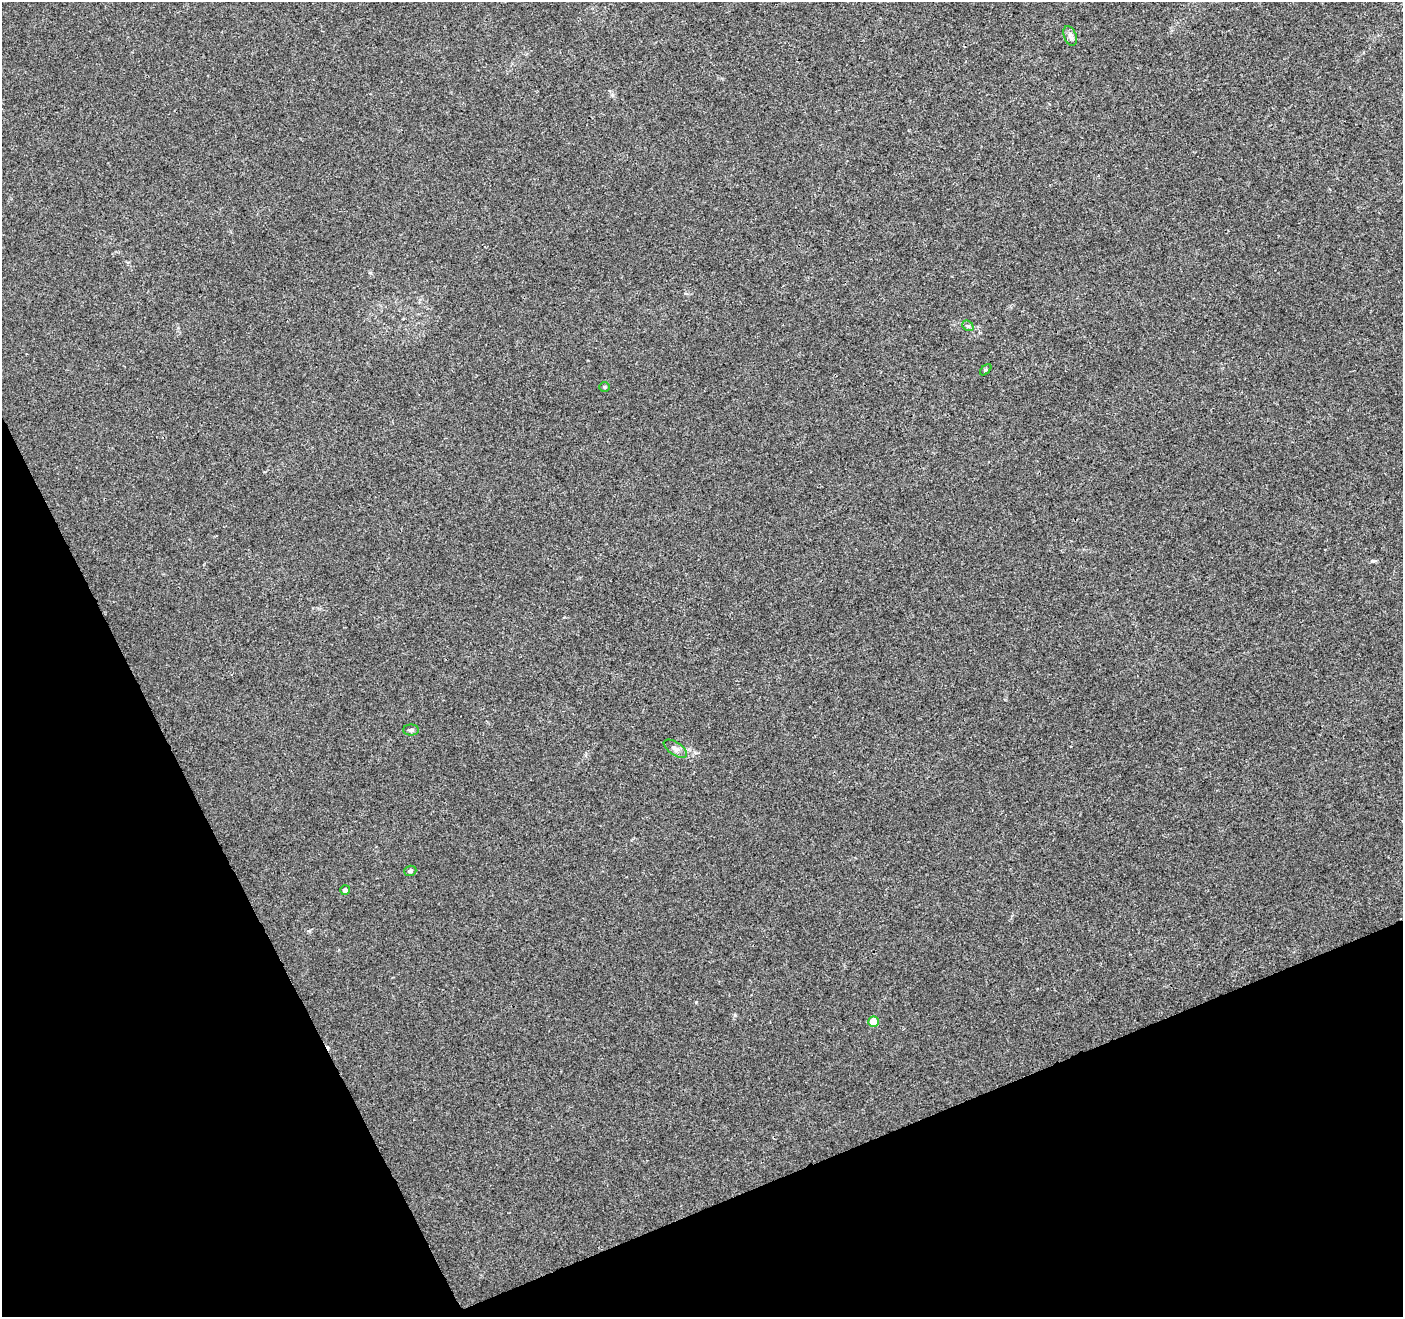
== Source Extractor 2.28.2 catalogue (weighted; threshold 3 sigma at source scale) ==
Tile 14 of 4 x 4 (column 2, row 4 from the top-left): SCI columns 1457-2857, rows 171-1485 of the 5711 x 5544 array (HDU 1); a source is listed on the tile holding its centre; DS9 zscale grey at full resolution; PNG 1405 x 1319 px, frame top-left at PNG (2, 2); each listed source drawn as its Kron ellipse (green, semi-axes under 4 px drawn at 4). Shown black and unused: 22% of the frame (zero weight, under 3 of 4 exposures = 5% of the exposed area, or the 3 px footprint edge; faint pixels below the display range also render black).
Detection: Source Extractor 2.28.2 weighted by HDU 2 'WHT'; one run over the whole footprint, this tile lists its part. Background 0.00813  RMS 0.0027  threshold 0.0121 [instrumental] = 3 sigma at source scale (4.5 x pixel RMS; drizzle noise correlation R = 1.50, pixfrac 1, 0.0396/0.0396 arcsec/px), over >= 5 px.
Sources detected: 9; all 9 listed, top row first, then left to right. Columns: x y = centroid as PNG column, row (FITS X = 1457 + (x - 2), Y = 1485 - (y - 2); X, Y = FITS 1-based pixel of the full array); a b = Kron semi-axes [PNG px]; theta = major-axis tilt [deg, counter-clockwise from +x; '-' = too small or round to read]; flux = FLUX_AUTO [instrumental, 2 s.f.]
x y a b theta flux
1070 36 10 6 -70 0.91
968 326 6 4 -41 0.44
986 370 7 4 45 0.3
604 387 5 4 - 0.36
411 730 8 5 0 0.52
675 749 13 6 -34 1.1
410 871 6 5 - 0.61
345 890 5 5 - 1.3
874 1022 5 5 - 6